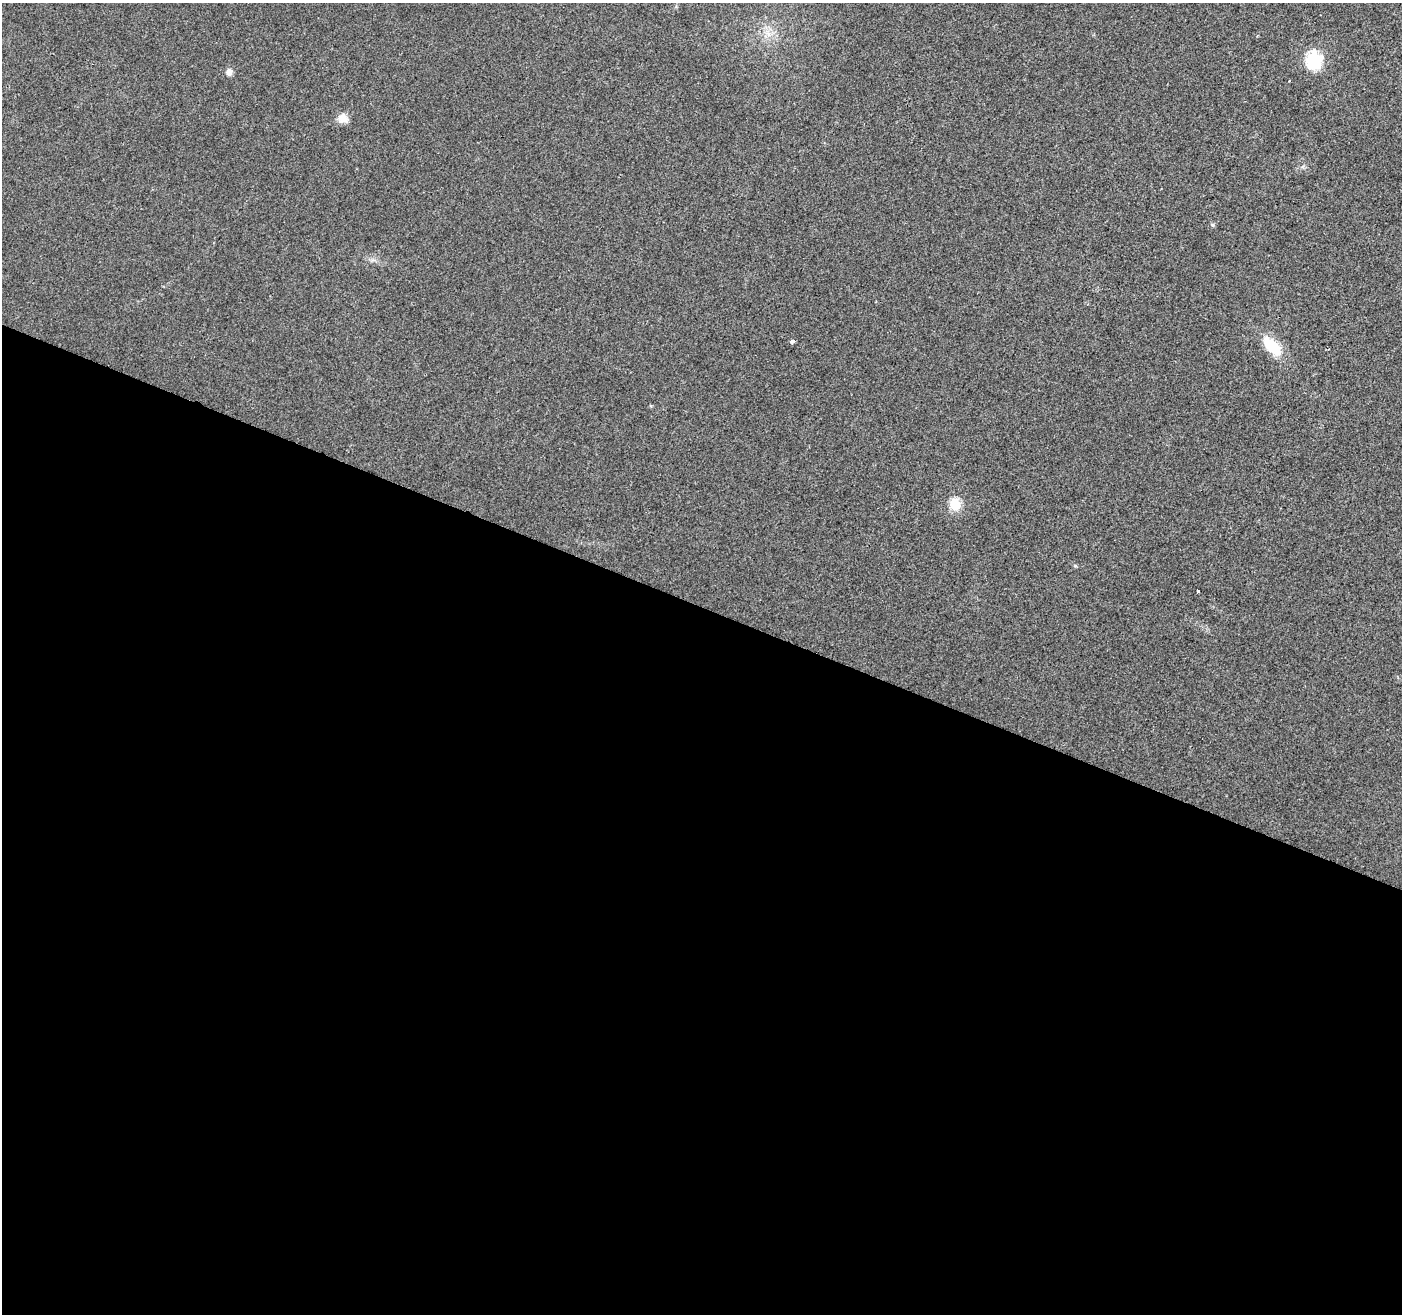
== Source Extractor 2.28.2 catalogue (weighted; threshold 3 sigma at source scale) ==
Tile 14 of 4 x 4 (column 2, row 4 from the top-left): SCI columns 1401-2800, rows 209-1520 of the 5607 x 5732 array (HDU 1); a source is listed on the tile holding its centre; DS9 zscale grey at full resolution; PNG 1404 x 1316 px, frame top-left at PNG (2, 3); no overlay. Shown black and unused: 54% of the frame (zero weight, under 2 of 3 exposures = <1% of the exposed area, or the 3 px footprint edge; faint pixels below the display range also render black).
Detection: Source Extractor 2.28.2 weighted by HDU 2 'WHT'; one run over the whole footprint, this tile lists its part. Background 0.0354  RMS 0.0068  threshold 0.0305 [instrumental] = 3 sigma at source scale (4.5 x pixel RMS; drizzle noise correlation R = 1.50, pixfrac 1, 0.0396/0.0396 arcsec/px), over >= 5 px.
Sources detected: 10; all 10 listed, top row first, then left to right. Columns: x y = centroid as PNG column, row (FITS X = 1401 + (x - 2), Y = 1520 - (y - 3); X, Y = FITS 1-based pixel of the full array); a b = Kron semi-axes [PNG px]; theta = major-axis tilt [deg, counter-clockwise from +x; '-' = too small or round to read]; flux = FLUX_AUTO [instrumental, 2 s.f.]
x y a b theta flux
768 34 7 4 -71 2.3
1314 60 22 19 78 24
229 72 9 7 -89 3.2
1289 81 3 3 - 1.8
342 118 12 11 - 6.1
1213 225 6 4 -88 0.93
792 341 4 3 - 5.7
1272 347 24 12 -46 23
955 505 6 6 - 52
1198 591 3 3 - 5.8
Unlisted compact peaks at least as high as the median listed source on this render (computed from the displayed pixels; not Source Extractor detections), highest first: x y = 1075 566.